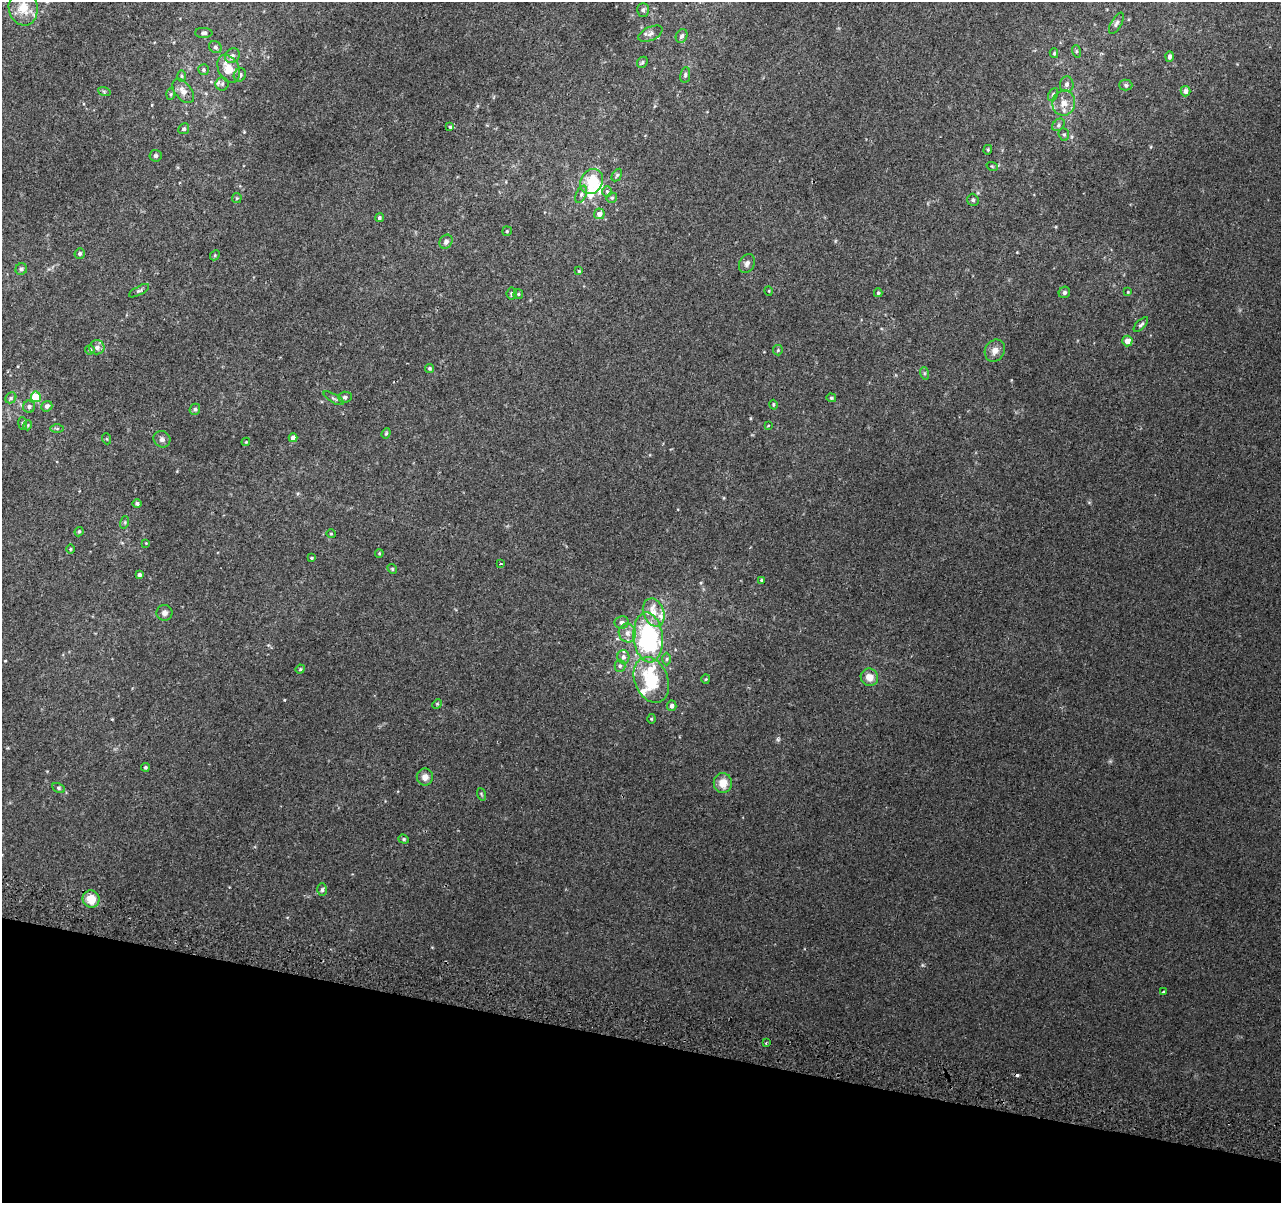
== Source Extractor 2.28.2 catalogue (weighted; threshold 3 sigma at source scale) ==
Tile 15 of 4 x 4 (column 3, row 4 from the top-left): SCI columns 2580-3858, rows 328-1528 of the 5152 x 5395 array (HDU 1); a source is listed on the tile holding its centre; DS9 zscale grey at full resolution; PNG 1283 x 1205 px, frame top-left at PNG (2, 2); each listed source drawn as its Kron ellipse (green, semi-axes under 4 px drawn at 4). Shown black and unused: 13% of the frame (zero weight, under 2 of 3 exposures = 2% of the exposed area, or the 3 px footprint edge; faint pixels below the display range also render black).
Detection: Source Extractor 2.28.2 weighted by HDU 2 'WHT'; one run over the whole footprint, this tile lists its part. Background 0.0203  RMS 0.0065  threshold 0.0293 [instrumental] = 3 sigma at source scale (4.5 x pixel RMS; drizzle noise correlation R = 1.50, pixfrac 1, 0.0396/0.0396 arcsec/px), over >= 5 px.
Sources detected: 129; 1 cosmic-ray / hot-pixel residue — neither listed nor drawn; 9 inside a brighter listed object's ellipse — not listed separately; the other 119 listed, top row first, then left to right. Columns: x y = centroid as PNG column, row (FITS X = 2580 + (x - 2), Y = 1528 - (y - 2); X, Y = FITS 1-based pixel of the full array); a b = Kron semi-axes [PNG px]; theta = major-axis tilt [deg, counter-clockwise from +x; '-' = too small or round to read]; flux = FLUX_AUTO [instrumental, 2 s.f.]
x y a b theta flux
23 8 17 14 -81 8.5
643 10 7 6 - 1.6
1116 23 12 5 60 1.9
204 33 8 5 -1 1.8
650 34 13 6 25 2.9
682 36 7 5 63 2
215 47 7 5 -33 1.3
1076 51 6 4 -72 0.75
1054 53 5 4 - 0.79
232 56 8 7 - 2.2
1169 57 5 4 - 1.7
642 62 6 5 - 1.1
229 69 15 10 -62 10
204 70 5 5 - 1.1
240 75 7 6 - 1.8
685 75 8 5 81 1.3
182 76 6 4 -90 0.99
222 84 6 6 - 1.5
1067 84 8 7 - 2.6
1126 85 6 5 - 1.1
104 91 6 4 -19 0.8
183 91 14 8 -51 4.6
1185 91 5 5 - 2.6
171 94 6 4 88 0.84
1053 94 7 4 64 1.1
1064 103 13 11 82 5.9
1059 125 7 5 43 1.4
450 127 4 4 - 0.67
184 129 5 5 - 1.2
1064 134 6 5 - 1.2
988 150 5 4 - 0.76
156 156 6 6 - 1.4
992 166 5 3 - 0.61
617 175 7 4 58 0.97
592 181 13 11 61 23
607 191 5 4 - 0.86
581 194 9 5 66 2
237 198 5 5 - 0.74
612 198 5 5 - 1.1
973 200 6 5 - 1.3
599 214 5 5 - 3.2
379 218 4 4 - 1.3
507 231 5 4 - 0.82
446 242 7 6 - 2
80 253 5 5 - 1.4
215 255 5 4 - 0.7
747 263 10 7 63 2.2
21 269 6 5 - 1.3
579 271 4 4 - 0.64
139 291 11 4 29 1.3
769 291 5 3 - 0.48
1064 292 6 5 - 1.6
1128 292 4 4 - 0.53
878 293 4 3 - 0.89
511 294 6 5 - 1.1
518 294 5 4 - 0.79
1141 325 9 4 46 1.5
1127 341 5 5 - 5.6
97 347 7 7 - 2.7
90 350 5 4 - 1.1
778 350 5 5 - 0.81
995 351 11 9 60 3.9
429 368 4 4 - 1
924 373 6 4 -72 0.86
36 397 5 5 - 20
345 397 7 5 1 1.6
11 398 6 5 - 1.2
334 398 11 4 -30 1.3
831 398 5 4 - 0.79
773 405 5 4 - 0.74
47 406 5 5 - 2.2
29 407 6 6 - 1.7
195 409 6 5 - 1.2
23 424 6 4 -83 0.92
28 425 5 3 - 0.62
768 426 3 2 - 0.41
57 429 6 4 0 1.1
386 433 5 4 - 0.85
293 438 4 4 - 3.5
107 439 5 3 - 0.59
162 439 9 8 - 2
246 442 4 4 - 0.54
137 504 5 4 - 1.6
125 522 6 4 72 0.81
79 532 5 3 - 0.83
331 534 4 4 - 0.63
146 543 3 3 - 0.44
70 549 4 3 - 0.55
379 553 4 4 - 0.58
312 558 3 3 - 0.72
500 564 3 2 - 0.74
392 569 5 4 - 0.81
139 575 4 3 - 1.7
761 580 4 3 - 0.69
654 612 14 10 -70 7.8
165 613 8 8 - 2.5
622 622 7 6 - 2
627 633 9 8 - 4.2
648 637 25 14 -85 84
623 657 7 6 - 2
667 659 6 4 89 0.95
620 666 6 5 - 1.4
300 669 5 4 - 0.67
869 677 9 8 - 5.5
706 679 4 4 - 0.64
651 680 24 16 -68 30
437 704 5 4 - 0.68
672 706 5 4 - 2.1
651 719 5 3 - 0.6
145 767 4 4 - 0.99
425 777 8 8 - 3.9
723 783 10 9 - 7.9
58 788 7 4 -28 1
481 794 6 4 -71 0.79
404 839 5 4 - 0.85
322 890 6 5 - 1.2
91 899 9 8 - 10
1163 992 3 3 - 1.4
766 1043 3 2 - 1.3